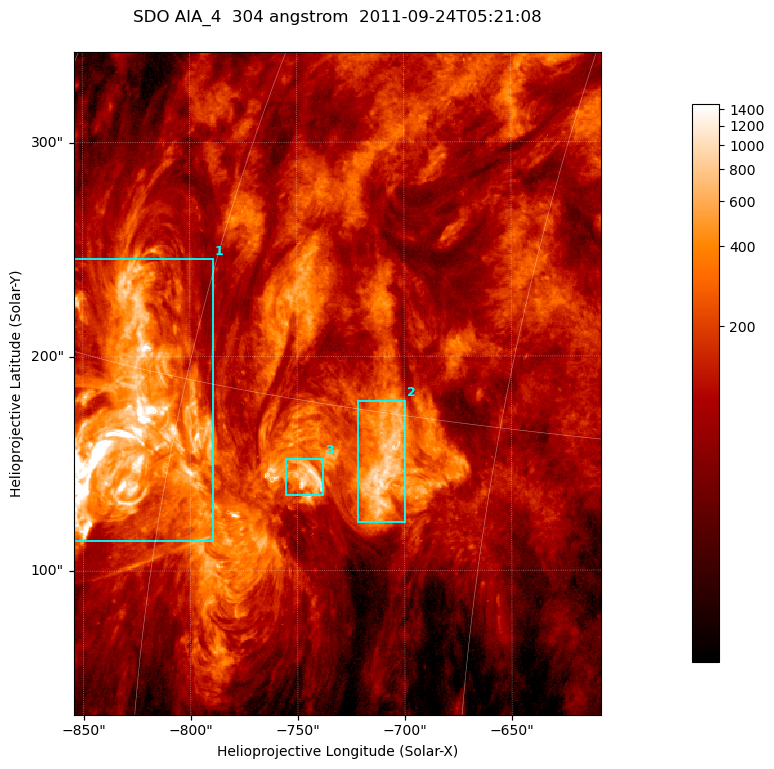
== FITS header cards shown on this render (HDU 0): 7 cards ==
TELESCOP= 'SDO     '           /
INSTRUME= 'AIA_4   '           /
WAVELNTH=                  304 /
WAVEUNIT= 'angstrom'           /
DATE-OBS= '2011-09-24T05:21:08.13' /
CTYPE1  = 'HPLN-TAN'           /
CTYPE2  = 'HPLT-TAN'           /

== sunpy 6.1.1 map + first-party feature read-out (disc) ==
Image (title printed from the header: SDO AIA_4  304 angstrom  2011-09-24T05:21:08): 410 x 515 px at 0.6 arcsec/px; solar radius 956 arcsec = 1593 px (partial field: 2.6% of the solar disc is inside the frame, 100% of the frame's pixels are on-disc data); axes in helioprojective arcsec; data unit not stated in the header (colour bar unlabelled)
Pointing: header CRPIX1/2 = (2058.21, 2041.36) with CRVAL1/2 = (0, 0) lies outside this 410 x 515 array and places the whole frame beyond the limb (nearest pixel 1.41 R_sun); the SolarSoft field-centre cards XCEN/YCEN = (-731.3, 187.4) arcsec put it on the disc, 1312 arcsec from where CRPIX/CRVAL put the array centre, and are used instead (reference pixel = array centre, CRVAL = XCEN/YCEN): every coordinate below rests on XCEN/YCEN
Orientation: roll -0.132 deg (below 1 deg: not rotated)
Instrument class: DISC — disc imager (sunpy class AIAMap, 304 A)
Bright regions (active regions / flare kernels): reference = the on-disc median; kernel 3 px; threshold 5 sigma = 367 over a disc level ~111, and >= 1.15x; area >= 211 px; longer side >= 5 px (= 3 arcsec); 3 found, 3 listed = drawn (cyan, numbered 1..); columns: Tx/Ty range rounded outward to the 2 arcsec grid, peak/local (2 s.f.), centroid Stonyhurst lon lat
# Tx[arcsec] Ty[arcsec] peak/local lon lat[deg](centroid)
1 -856..-788 114..246 43 -63 +13
2 -722..-698 122..180 9.9 -50 +14
3 -756..-738 134..154 11 -53 +13